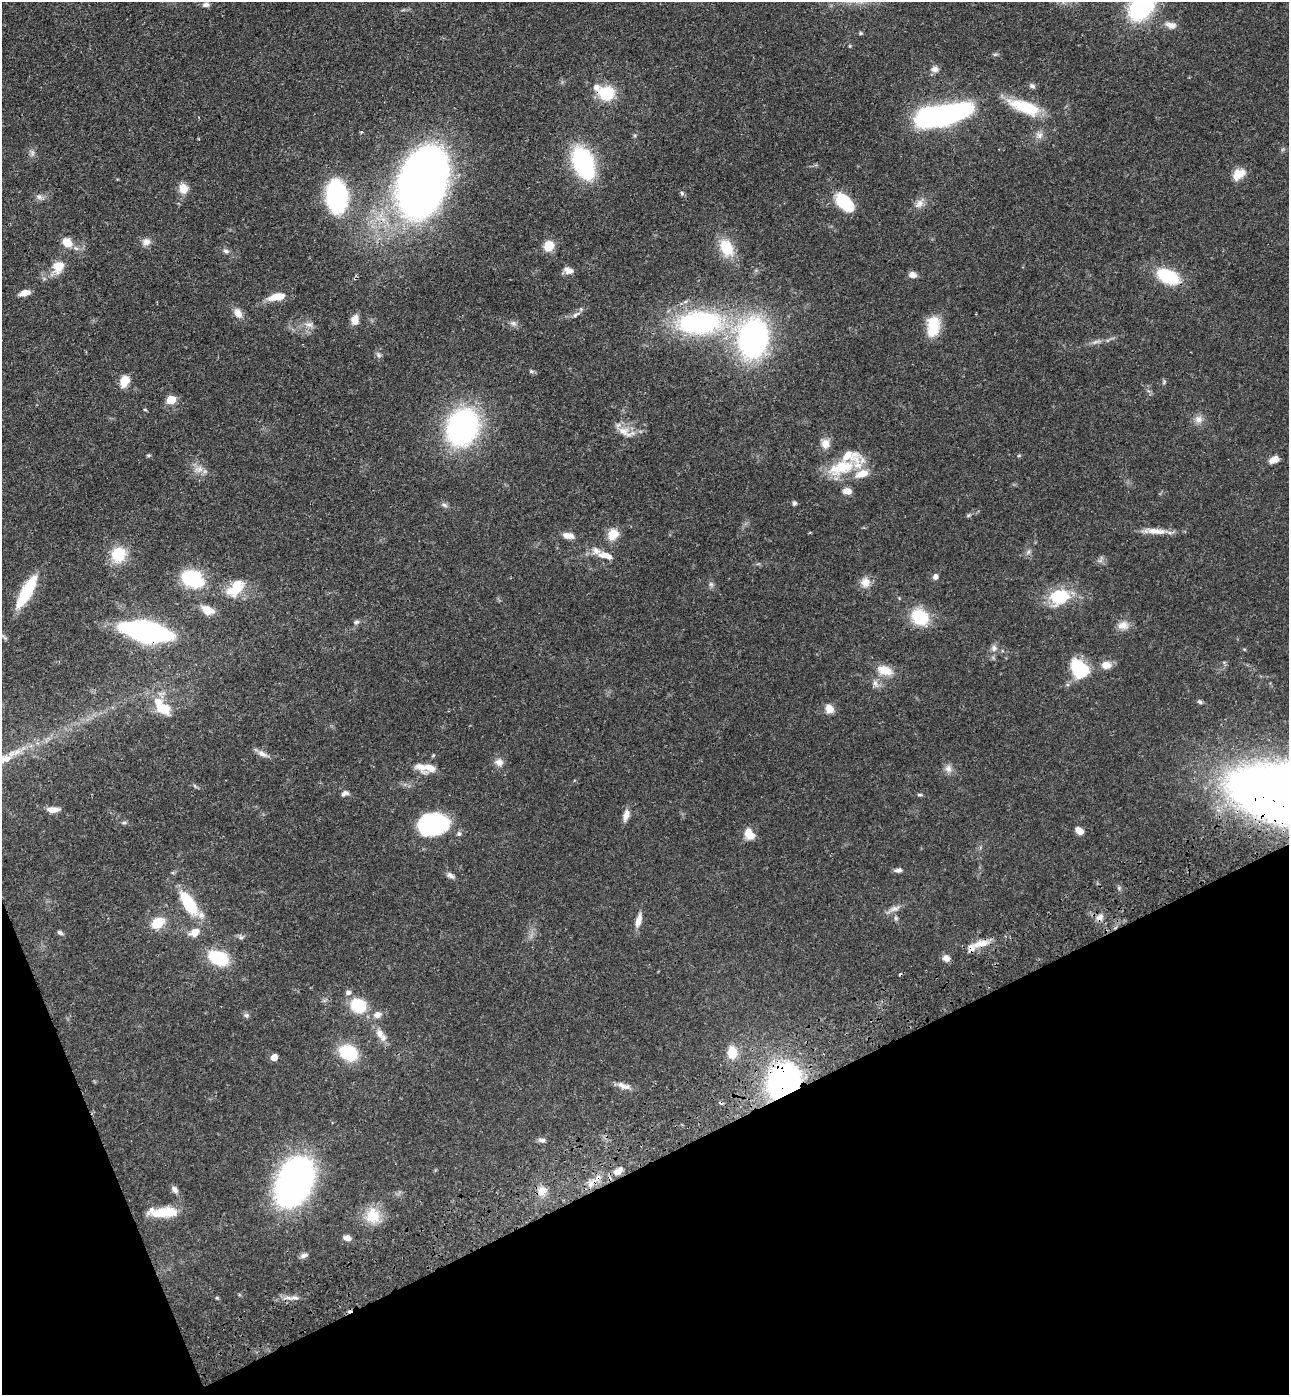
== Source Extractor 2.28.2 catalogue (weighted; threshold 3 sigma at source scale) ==
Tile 14 of 4 x 4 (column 2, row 4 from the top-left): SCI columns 1630-2916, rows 112-1504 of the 5705 x 5793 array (HDU 1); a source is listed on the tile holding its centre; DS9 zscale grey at full resolution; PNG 1291 x 1397 px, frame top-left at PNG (2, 2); no overlay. Shown black and unused: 20% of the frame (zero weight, under 3 of 4 exposures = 6% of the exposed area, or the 3 px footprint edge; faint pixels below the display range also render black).
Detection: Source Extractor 2.28.2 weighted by HDU 2 'WHT'; one run over the whole footprint, this tile lists its part. Background 0.067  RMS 0.0035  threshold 0.0156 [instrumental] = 3 sigma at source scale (4.5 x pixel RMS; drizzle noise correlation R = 1.50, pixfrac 1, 0.05/0.05 arcsec/px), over >= 5 px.
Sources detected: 149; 1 too faint to see at this stretch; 1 inside a brighter object's white glare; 2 cosmic-ray / hot-pixel residue — not listed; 12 inside a brighter listed object's ellipse — not listed separately; the other 133 listed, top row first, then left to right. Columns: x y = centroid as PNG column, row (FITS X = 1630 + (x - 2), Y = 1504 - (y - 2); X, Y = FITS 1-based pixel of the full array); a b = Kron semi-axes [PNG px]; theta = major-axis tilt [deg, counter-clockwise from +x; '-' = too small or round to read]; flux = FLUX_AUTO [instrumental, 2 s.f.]
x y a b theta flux
206 4 9 6 8 1.1
1142 6 28 18 55 48
1171 25 17 8 -12 2.4
861 33 5 4 - 0.45
995 54 7 4 18 0.5
935 69 9 8 - 1.5
1032 86 8 6 -20 0.88
607 93 19 16 2 11
1025 107 38 13 -19 14
944 115 33 11 13 190
1039 135 10 8 -26 1.7
32 153 10 5 -83 1.1
582 161 19 15 -66 46
1237 174 15 11 63 3.9
423 182 43 27 71 380
183 188 12 10 -81 3.8
682 193 6 5 - 0.63
336 196 20 12 -86 75
39 197 9 7 -34 1.2
844 203 22 12 -43 14
919 204 15 8 47 2.3
67 242 11 9 -44 5.2
146 242 10 9 - 2
549 246 11 10 - 5.3
726 248 22 15 -62 9.5
226 251 8 6 -18 1
58 267 18 15 56 5.2
569 271 11 7 -21 2.4
912 275 7 6 - 2.5
1168 276 24 14 -25 16
25 293 11 6 13 3.1
278 297 18 8 11 5.7
238 313 15 9 -60 2.6
576 314 14 5 29 1.3
355 320 12 9 84 2.7
513 323 8 6 -20 1.1
699 323 44 23 2 62
309 324 12 8 -4 2
933 327 23 13 83 9.6
753 338 41 30 83 81
379 355 6 6 - 0.8
531 371 5 5 - 0.54
125 381 12 10 67 4.5
171 400 6 5 - 11
145 410 5 3 - 0.31
1198 419 11 10 - 2.2
462 427 35 27 68 75
625 432 29 11 -18 4.4
825 444 13 12 - 2.9
148 455 6 3 -1 0.41
1019 455 5 3 - 0.33
1274 460 11 6 18 2.9
841 468 40 18 18 15
198 469 12 9 22 2.6
847 491 9 7 -7 2.5
794 503 5 4 - 1
444 505 9 5 -27 0.89
968 515 7 5 21 0.52
1153 531 19 9 -6 3.6
613 534 13 11 55 5.3
568 535 14 7 -11 2.7
1028 552 7 4 71 0.73
119 554 18 16 58 10
605 555 21 9 -13 3.9
935 577 6 6 - 1.3
192 578 22 15 -20 22
865 582 14 12 -73 3.2
711 584 7 6 - 0.8
236 588 26 15 45 9.3
26 592 35 10 61 18
1059 597 26 19 13 14
208 610 13 8 -25 5
920 617 17 14 -33 15
356 622 7 5 19 0.87
1123 625 16 11 1 2.9
146 632 28 11 -12 180
994 648 9 8 - 1.5
1106 665 11 9 -1 3
1079 668 24 17 -52 14
885 670 19 11 -18 5.4
875 683 8 6 -63 1.4
1200 702 6 5 - 0.66
162 708 26 16 -33 8.5
829 709 11 9 -51 2.8
263 754 17 7 -27 2
4 759 22 11 3 6.3
499 762 11 10 - 2.1
430 768 20 12 0 3.9
948 769 11 9 -86 1.9
345 793 10 6 26 1.2
920 795 7 3 0 0.52
53 810 12 6 0 2.8
626 815 16 7 75 2.3
124 822 6 4 1 0.58
432 824 25 18 7 49
1079 831 9 6 -38 2.7
459 834 6 6 - 0.87
751 836 12 9 24 3
898 870 10 5 1 1.1
450 875 10 6 -29 1.3
188 903 27 11 -57 17
894 909 16 7 19 2
1100 917 11 8 28 1.9
896 918 6 5 - 0.64
638 920 18 7 75 2.9
158 923 13 9 32 8.2
60 932 8 5 -26 0.85
194 932 12 8 30 3.7
241 937 7 5 -21 0.84
980 944 24 8 14 4.8
218 958 20 13 -23 17
946 958 10 8 -33 1.8
358 1005 18 15 -25 12
246 1015 7 6 - 0.78
377 1015 9 8 - 2.1
379 1033 16 9 -58 3.2
732 1052 14 10 -88 6.2
349 1053 14 11 -25 23
274 1057 5 5 - 4
784 1081 22 16 50 130
625 1086 16 8 -3 2.3
542 1140 11 5 -5 1
618 1171 14 8 36 3.1
294 1182 35 22 70 160
591 1184 16 7 51 3
175 1189 11 6 -54 1.3
542 1191 14 12 54 3.3
164 1212 31 10 2 10
373 1216 22 21 - 8
347 1238 9 6 -18 1.8
303 1255 9 6 17 1.3
217 1298 5 4 - 0.39
295 1298 14 5 -4 1.7
Overlapping masked pixels (flux is a lower limit): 5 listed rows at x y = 26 592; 146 632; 784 1081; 618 1171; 591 1184
Isophote crosses this tile's border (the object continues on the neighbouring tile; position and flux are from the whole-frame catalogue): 2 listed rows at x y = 1142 6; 4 759